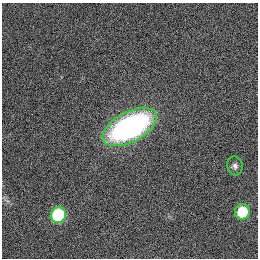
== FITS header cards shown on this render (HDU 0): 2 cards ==
NAXIS1  =                  256
NAXIS2  =                  256

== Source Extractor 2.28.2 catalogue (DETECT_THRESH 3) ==
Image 256 x 256 px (HDU 0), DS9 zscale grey, 1 PNG px = 1 image px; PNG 260 x 260 px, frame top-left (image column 1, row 256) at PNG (2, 3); each listed source drawn as its Kron ellipse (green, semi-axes under 4 px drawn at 4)
Background 1120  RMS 5.2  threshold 15.7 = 3 sigma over >= 5 px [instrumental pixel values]
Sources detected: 4; all 4 listed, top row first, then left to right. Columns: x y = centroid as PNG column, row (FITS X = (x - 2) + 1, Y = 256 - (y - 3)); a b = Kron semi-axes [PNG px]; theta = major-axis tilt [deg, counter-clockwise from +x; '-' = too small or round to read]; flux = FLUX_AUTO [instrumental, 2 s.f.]
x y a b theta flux
130 127 30 15 28 90000
235 166 9 7 -77 1400
242 212 8 7 - 14000
58 215 8 7 - 31000